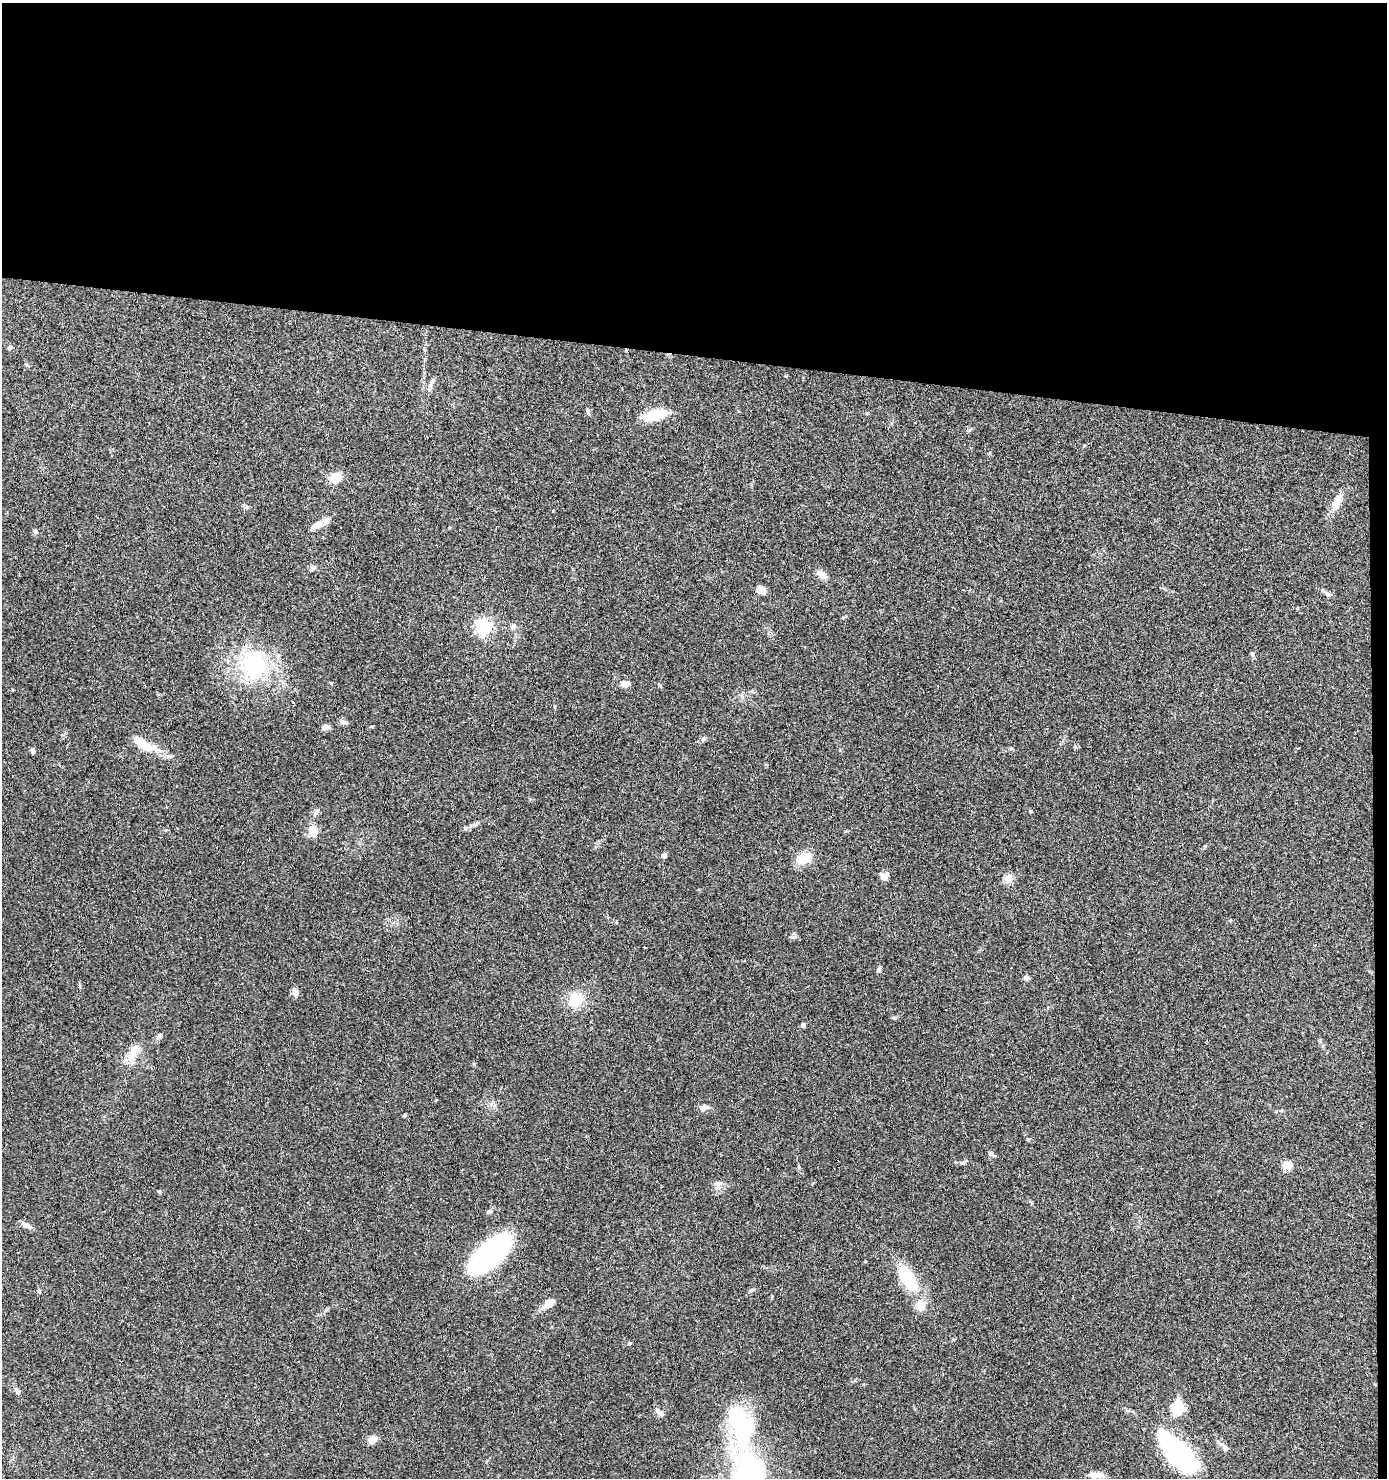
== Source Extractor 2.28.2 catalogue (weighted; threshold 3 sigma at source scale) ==
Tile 3 of 3 x 3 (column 3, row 1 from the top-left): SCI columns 2871-4255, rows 2954-4429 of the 4453 x 4429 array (HDU 1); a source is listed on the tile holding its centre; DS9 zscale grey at full resolution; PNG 1389 x 1480 px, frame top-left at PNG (2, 3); no overlay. Shown black and unused: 25% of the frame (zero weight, under 3 of 4 exposures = <1% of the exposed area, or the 3 px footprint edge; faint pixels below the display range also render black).
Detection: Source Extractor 2.28.2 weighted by HDU 2 'WHT'; one run over the whole footprint, this tile lists its part. Background 0.0606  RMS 0.0051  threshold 0.0229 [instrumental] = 3 sigma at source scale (4.5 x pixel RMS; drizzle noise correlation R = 1.50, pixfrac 1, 0.05/0.05 arcsec/px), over >= 5 px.
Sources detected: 77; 6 cosmic-ray / hot-pixel residue — not listed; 4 inside a brighter listed object's ellipse — not listed separately; the other 67 listed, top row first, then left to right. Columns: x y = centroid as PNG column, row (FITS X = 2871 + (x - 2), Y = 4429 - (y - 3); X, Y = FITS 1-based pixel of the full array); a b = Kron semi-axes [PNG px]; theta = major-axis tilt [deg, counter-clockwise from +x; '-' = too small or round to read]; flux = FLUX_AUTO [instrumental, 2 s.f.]
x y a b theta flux
10 347 5 5 - 1.2
26 364 6 3 -19 0.57
432 381 10 5 65 1.5
588 412 9 4 -74 1
867 413 4 4 - 0.44
655 415 25 11 15 15
336 478 15 12 55 5.9
1337 502 27 9 61 5.5
245 506 8 6 -20 1.2
553 510 3 2 - 0.56
318 525 20 8 31 4.7
449 527 4 3 - 0.54
35 532 7 5 -63 0.9
313 567 8 6 45 1.3
822 575 10 7 -38 4.3
761 590 10 7 -29 3.9
1328 594 11 4 -26 1.4
513 626 8 7 - 1.4
484 627 6 6 - 140
1252 654 6 4 -89 0.82
254 665 38 32 87 44
625 683 11 7 6 2.7
293 703 3 3 - 1.9
343 722 9 6 -10 1.4
326 727 12 6 14 1.7
703 739 8 6 33 1.2
144 744 32 11 -31 11
32 751 7 5 72 0.86
1030 811 5 4 - 0.5
316 812 9 6 59 1.6
465 828 5 5 - 0.67
313 831 14 11 -70 5.4
664 855 7 6 - 1.3
804 858 16 9 25 12
884 876 8 7 - 3.9
1008 879 5 5 - 21
644 947 3 2 - 0.44
879 970 7 5 67 1.1
1026 978 6 6 - 1.6
295 993 11 7 -72 2.3
576 1000 17 16 - 12
894 1018 6 4 1 0.7
803 1025 6 5 - 0.82
159 1036 10 5 38 1.4
132 1056 25 10 62 6.7
704 1108 11 7 16 2.2
404 1115 5 4 - 0.6
1028 1139 5 4 - 0.66
991 1154 7 6 - 1.2
1287 1165 10 8 8 4.6
718 1185 10 7 75 2.2
489 1212 7 5 16 0.99
26 1225 13 7 -22 2.5
489 1255 45 19 42 96
908 1278 31 14 -56 24
751 1290 7 4 20 0.71
39 1291 6 4 -72 0.62
549 1303 12 8 44 5.4
629 1343 5 4 - 0.64
17 1391 10 5 -54 1.4
1178 1408 14 12 -14 15
660 1413 14 6 -37 1.8
741 1426 59 28 -76 52
372 1439 10 8 27 3.2
1224 1447 15 6 -41 2.2
1178 1453 51 20 -47 71
1093 1475 14 8 -11 3.2
Unlisted compact peaks at least as high as the median listed source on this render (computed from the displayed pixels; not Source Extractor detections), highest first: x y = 474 1064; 792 937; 963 1163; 372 726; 159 1191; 865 1261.